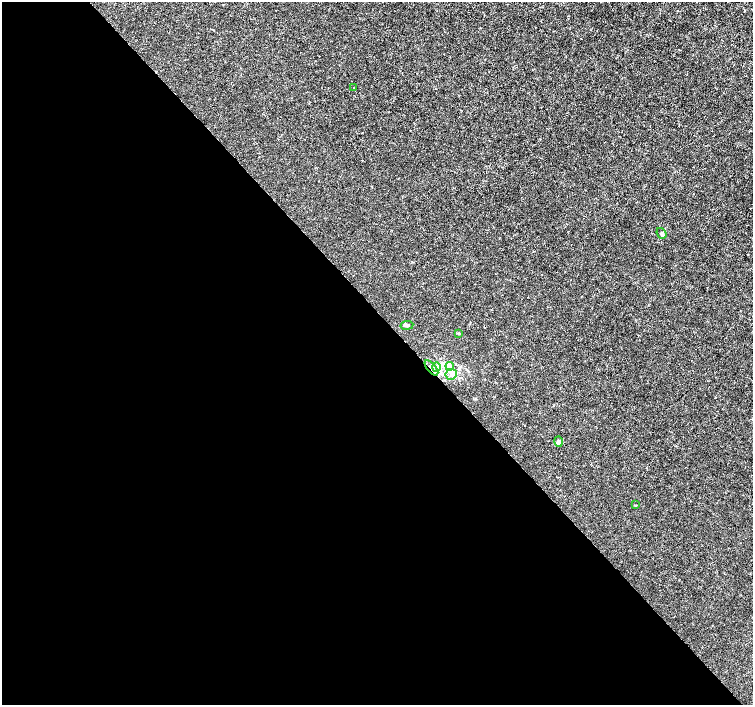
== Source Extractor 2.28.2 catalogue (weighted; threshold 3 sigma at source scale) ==
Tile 9 of 4 x 4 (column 1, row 3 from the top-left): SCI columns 6-1506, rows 1615-3019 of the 6011 x 5972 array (HDU 1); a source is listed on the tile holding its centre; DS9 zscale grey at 2 x 2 block average (1 PNG px = mean of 2 x 2 image px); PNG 755 x 707 px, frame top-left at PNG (2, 2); each listed source drawn as its Kron ellipse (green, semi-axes under 4 px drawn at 4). Shown black and unused: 55% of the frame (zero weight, under 3 of 4 exposures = <1% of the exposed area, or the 3 px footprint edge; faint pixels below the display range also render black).
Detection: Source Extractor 2.28.2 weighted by HDU 2 'WHT'; one run over the whole footprint, this tile lists its part. Background -3.32e-04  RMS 0.0012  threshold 0.00538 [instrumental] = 3 sigma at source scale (4.5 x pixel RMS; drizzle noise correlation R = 1.50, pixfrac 1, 0.0396/0.0396 arcsec/px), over >= 5 px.
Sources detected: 11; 1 inside a brighter listed object's ellipse — not listed separately; the other 10 listed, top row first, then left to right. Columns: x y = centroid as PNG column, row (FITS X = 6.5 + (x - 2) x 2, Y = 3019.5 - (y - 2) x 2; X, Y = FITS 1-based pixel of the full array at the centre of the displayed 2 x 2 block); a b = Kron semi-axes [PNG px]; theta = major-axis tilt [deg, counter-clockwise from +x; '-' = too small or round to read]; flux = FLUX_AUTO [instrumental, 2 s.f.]
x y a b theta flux
354 88 2 2 - 0.12
661 233 6 4 -52 0.67
407 325 6 3 9 0.72
459 333 3 2 - 0.28
450 366 4 2 - 0.49
436 367 4 3 - 0.6
431 368 9 3 -50 1.2
451 374 5 5 - 1.1
559 441 5 3 - 0.8
635 505 3 2 - 0.15
Overlapping masked pixels (flux is a lower limit): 1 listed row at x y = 431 368
Diffuse or blended objects may show on this block-average render without a row.